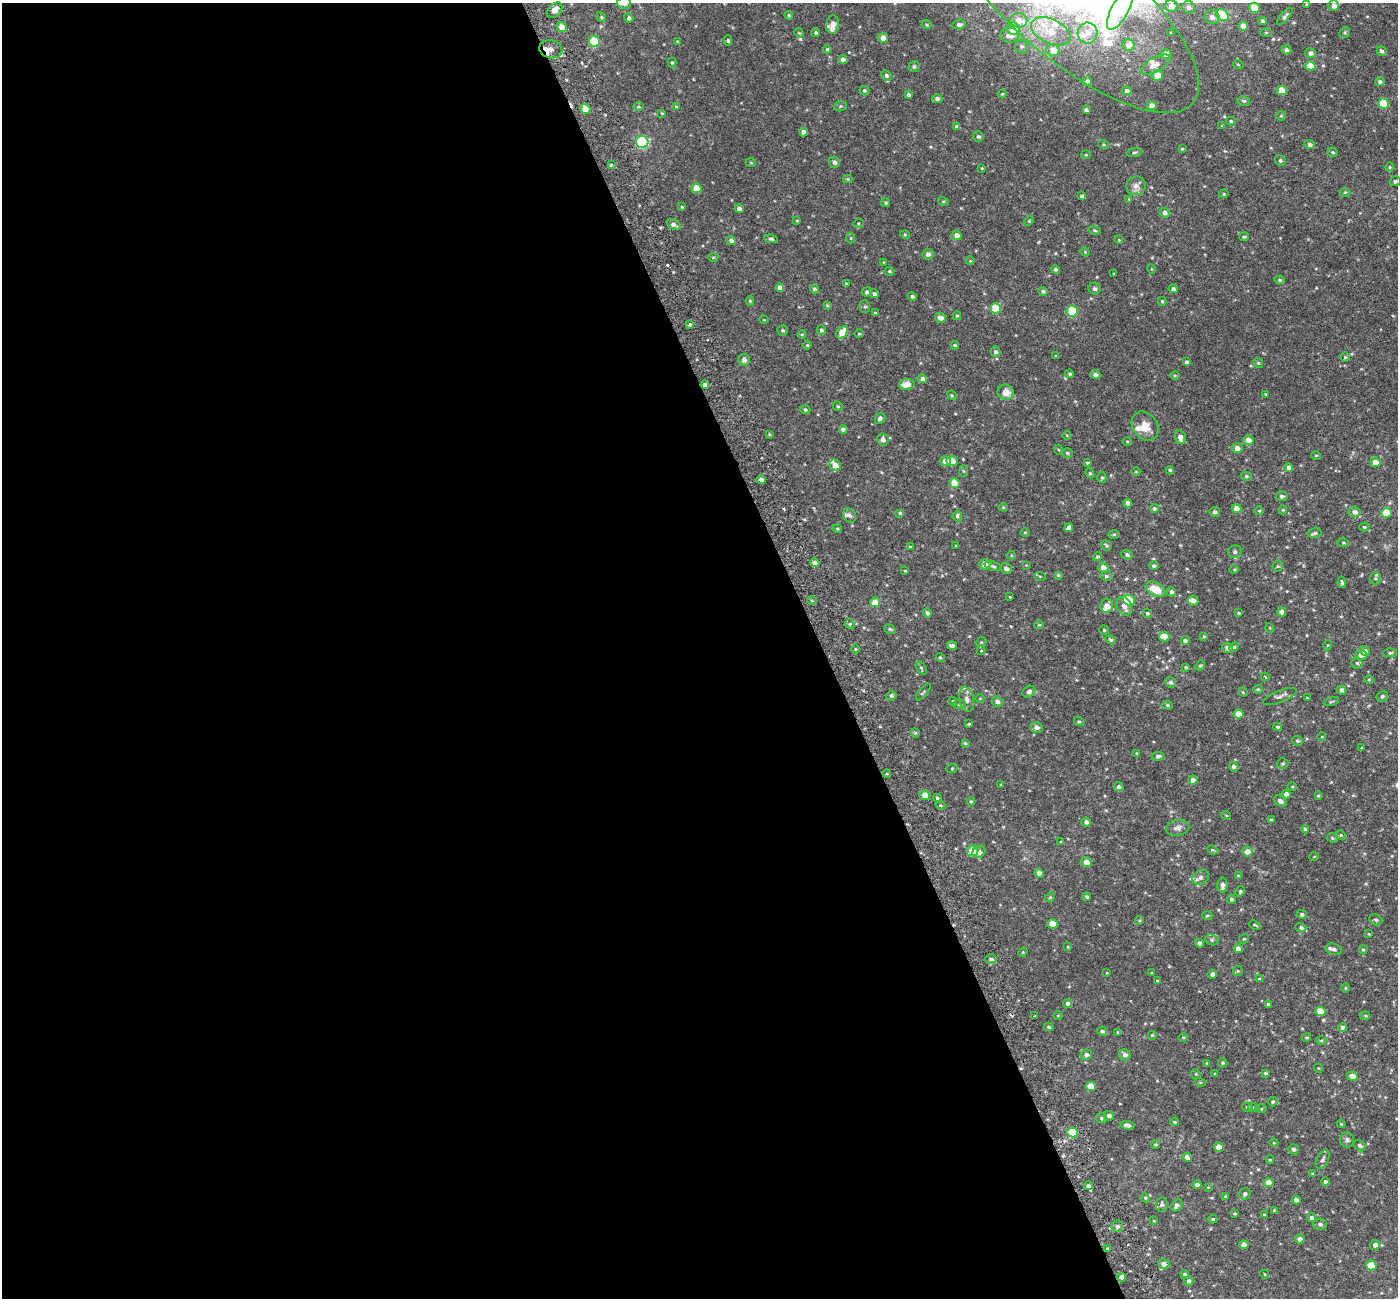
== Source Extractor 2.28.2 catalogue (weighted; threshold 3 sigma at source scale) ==
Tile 9 of 4 x 4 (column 1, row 3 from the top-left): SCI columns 63-1458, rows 1518-2813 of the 5706 x 5572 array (HDU 1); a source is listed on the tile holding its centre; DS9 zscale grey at full resolution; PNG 1400 x 1300 px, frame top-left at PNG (2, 3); each listed source drawn as its Kron ellipse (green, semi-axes under 4 px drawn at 4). Shown black and unused: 59% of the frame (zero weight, under 3 of 6 exposures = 5% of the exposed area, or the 3 px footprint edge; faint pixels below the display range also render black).
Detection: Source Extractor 2.28.2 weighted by HDU 2 'WHT'; one run over the whole footprint, this tile lists its part. Background 0.0028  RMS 0.0023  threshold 0.00929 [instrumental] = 3 sigma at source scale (4.09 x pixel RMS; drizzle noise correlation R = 1.36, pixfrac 0.8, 0.0396/0.0396 arcsec/px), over >= 5 px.
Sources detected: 458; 19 inside a brighter listed object's ellipse — not listed separately; the other 439 listed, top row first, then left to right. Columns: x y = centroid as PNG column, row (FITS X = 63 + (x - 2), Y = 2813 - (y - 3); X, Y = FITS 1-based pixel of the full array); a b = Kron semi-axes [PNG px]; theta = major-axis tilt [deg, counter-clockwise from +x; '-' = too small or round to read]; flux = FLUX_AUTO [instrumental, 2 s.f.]
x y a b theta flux
624 3 7 6 - 1.3
1306 4 3 3 - 0.2
1075 6 153 58 -39 82
1171 6 6 6 - 1.5
1334 6 5 5 - 1.1
1189 7 6 6 - 0.84
1254 8 5 5 - 3.8
1120 9 23 8 62 19
555 10 9 6 45 1.4
789 15 4 3 - 0.26
1222 15 7 5 -37 7.2
1285 16 11 4 48 0.55
601 17 5 4 - 0.28
1212 17 7 7 - 1.1
629 18 5 4 - 0.54
1019 20 8 7 - 2
1262 21 4 4 - 0.33
833 24 9 6 82 1.3
959 24 7 5 4 0.66
926 25 5 4 - 0.27
1243 26 5 4 - 1.6
562 27 5 5 - 1.8
1013 29 6 6 - 3.5
1051 31 21 12 -25 5.1
1171 32 4 2 - 0.17
1266 32 6 4 1 0.25
799 33 5 4 - 0.22
816 33 4 4 - 0.34
1088 33 10 10 - 1.9
1345 33 6 5 - 0.31
1010 35 9 7 1 1.7
883 38 5 5 - 1.5
677 41 3 3 - 0.19
728 41 5 4 - 0.3
594 42 6 5 - 9.5
1129 45 6 5 - 1.8
1021 46 7 6 - 0.47
551 49 11 9 -15 2
827 49 4 4 - 0.26
1053 50 6 6 - 2.2
1286 50 5 4 - 0.58
1382 51 5 4 - 0.54
1310 53 5 5 - 0.8
1166 54 5 5 - 1.1
843 59 4 4 - 0.65
672 63 5 4 - 0.25
1156 64 16 7 29 1.4
1238 64 5 3 - 0.2
1310 66 5 4 - 2.7
914 67 5 5 - 0.39
886 75 6 4 -49 0.41
1157 75 5 5 - 2.3
1087 81 4 4 - 0.51
1380 82 5 4 - 0.48
1282 90 5 4 - 2.9
864 91 5 4 - 0.32
1127 91 5 4 - 0.66
1002 94 4 4 - 0.22
909 95 4 3 - 0.47
937 99 5 4 - 0.57
1244 101 6 5 - 0.33
1383 104 5 5 - 5.6
676 106 3 3 - 0.21
840 106 6 5 - 0.31
1152 106 5 4 - 1.6
638 107 5 3 - 0.21
585 109 5 4 - 3.3
1086 110 4 3 - 0.39
662 113 3 3 - 0.17
1281 116 5 4 - 0.25
1231 121 4 4 - 0.28
1222 126 3 3 - 0.21
957 127 4 4 - 0.9
803 132 4 4 - 0.92
978 137 5 5 - 0.38
642 142 6 6 - 25
1103 144 5 4 - 0.23
1310 145 5 4 - 0.57
1182 149 4 3 - 0.2
1134 152 8 4 9 0.34
1333 152 5 4 - 0.29
1086 155 5 4 - 0.23
1280 161 5 5 - 0.38
834 162 6 5 - 0.6
751 163 5 3 - 0.17
611 165 3 3 - 0.24
1390 167 4 4 - 0.23
982 168 3 3 - 0.16
848 179 5 4 - 0.24
1395 181 5 5 - 0.39
1136 186 10 9 - 1.1
696 188 5 4 - 2.9
1345 192 5 3 - 0.23
1224 194 5 4 - 0.25
1082 196 4 3 - 0.35
1129 199 4 3 - 0.19
943 201 5 3 - 0.21
886 203 4 4 - 0.29
682 207 3 3 - 0.18
739 209 4 4 - 0.6
1165 213 5 5 - 0.88
797 221 3 3 - 0.17
1029 221 5 4 - 0.22
673 224 7 5 -25 0.77
858 224 5 3 - 0.22
1095 230 6 4 -20 0.25
905 235 5 3 - 0.19
957 235 5 4 - 1.2
1244 237 5 4 - 0.38
851 238 5 3 - 0.19
771 239 7 4 -8 0.39
731 240 5 4 - 0.69
1119 240 4 3 - 0.18
1085 252 4 4 - 0.17
928 254 5 5 - 0.7
713 257 5 3 - 0.2
970 261 4 3 - 0.15
883 262 4 3 - 0.14
1055 269 4 4 - 0.46
1151 269 5 3 - 0.14
889 271 5 4 - 0.27
1114 273 3 2 - 0.14
1280 280 5 4 - 0.29
846 283 4 3 - 0.2
780 288 4 4 - 0.9
814 289 4 4 - 0.4
1095 289 6 6 - 0.55
1173 289 4 4 - 0.59
1043 291 5 4 - 0.42
867 292 5 4 - 0.51
874 294 4 4 - 0.59
912 296 4 4 - 0.4
750 301 5 4 - 0.26
1162 301 4 4 - 0.25
827 305 3 3 - 0.23
865 307 6 5 - 0.39
996 308 5 5 - 5.9
1072 311 5 5 - 9.1
875 313 4 3 - 0.28
957 316 4 3 - 0.29
940 318 5 5 - 1.2
764 320 5 3 - 0.14
689 325 3 3 - 0.6
783 330 5 5 - 0.31
821 330 5 4 - 0.38
842 332 7 5 45 2.7
802 334 4 4 - 0.21
859 334 5 3 - 0.18
807 345 4 4 - 0.22
955 345 4 3 - 0.3
995 352 5 5 - 0.54
1056 356 3 3 - 0.18
1345 357 5 5 - 0.3
744 360 6 5 - 0.85
1187 362 4 3 - 0.36
1258 363 5 4 - 0.27
1070 374 4 3 - 0.32
1095 375 5 4 - 0.61
1175 376 5 3 - 0.2
922 379 5 4 - 0.79
907 384 8 5 6 2
705 385 4 3 - 0.68
1005 392 8 7 - 2
1266 394 3 3 - 0.16
952 395 5 4 - 0.22
838 406 5 4 - 0.25
805 410 5 4 - 0.29
880 418 6 4 45 0.47
1145 426 15 12 -56 2.9
843 429 4 4 - 0.7
769 434 3 3 - 0.2
1067 435 4 3 - 0.16
1180 437 7 5 -75 1.2
883 440 6 5 - 0.86
1248 440 5 4 - 1.4
1127 441 5 3 - 0.19
1237 448 5 5 - 1.2
1059 450 5 3 - 0.17
1067 453 5 4 - 0.35
1316 455 5 3 - 0.19
945 461 5 5 - 1.2
952 461 5 5 - 2.7
1375 462 5 4 - 1.5
1087 463 4 3 - 0.23
835 465 6 5 - 2
1289 467 4 4 - 0.73
1170 470 4 4 - 0.27
963 471 6 4 -87 0.26
1136 472 4 3 - 0.15
1090 473 5 4 - 0.26
1246 476 5 4 - 0.33
1102 478 5 4 - 0.32
761 480 5 4 - 0.56
954 483 5 4 - 3.1
1282 496 6 5 - 0.48
1128 503 4 4 - 1
1003 507 4 4 - 0.2
1154 509 4 4 - 0.43
1237 509 5 4 - 1.6
1283 510 4 4 - 0.21
1259 511 4 3 - 0.18
1215 512 5 5 - 0.53
1355 512 6 5 - 1
900 513 4 4 - 0.26
1386 513 5 5 - 4.6
849 515 8 6 -51 0.56
957 516 6 4 -81 0.44
1364 527 5 4 - 0.34
1069 528 4 4 - 0.82
837 529 5 3 - 0.22
1025 532 5 3 - 0.17
1315 533 7 4 10 0.45
1114 534 6 4 0 0.23
1343 543 6 4 0 0.29
1106 545 5 4 - 0.31
955 546 3 3 - 0.26
910 547 3 3 - 0.21
1235 552 7 6 - 0.6
1011 555 4 4 - 0.21
1127 555 6 5 - 0.45
1097 557 5 4 - 0.38
815 563 5 4 - 1
985 564 5 5 - 1.6
1026 565 3 3 - 0.13
993 566 9 4 -18 0.4
1154 566 5 4 - 0.43
1278 566 5 5 - 0.27
1006 568 6 5 - 0.94
1103 568 5 5 - 1.5
1234 570 5 3 - 0.2
905 571 3 3 - 0.17
1058 575 4 4 - 0.26
1040 576 5 3 - 0.18
1106 576 6 4 -13 0.33
1375 578 6 5 - 0.34
1342 582 6 3 -78 0.33
1156 589 11 6 -29 4.2
1171 592 5 4 - 0.55
1010 597 4 3 - 0.15
812 600 5 3 - 0.23
1129 600 6 5 - 7.2
1193 600 5 5 - 1
875 602 5 5 - 3.2
1107 606 6 6 - 1.9
1124 606 10 7 -64 1.4
1282 612 4 4 - 1.4
927 613 5 4 - 0.46
1147 613 5 4 - 0.32
1238 613 3 2 - 0.2
850 624 5 4 - 0.26
1039 625 5 4 - 0.25
1270 628 5 3 - 0.16
890 629 6 4 -21 0.3
1104 630 5 4 - 0.23
1204 636 4 3 - 0.18
1164 637 5 4 - 3
1111 640 5 4 - 0.31
1185 641 4 4 - 0.51
981 642 5 4 - 0.24
1328 645 5 3 - 0.16
952 646 5 4 - 0.67
1234 647 5 4 - 0.28
1227 648 5 5 - 1.1
855 649 5 3 - 0.24
981 651 4 4 - 0.28
1365 651 5 4 - 0.74
1390 653 6 4 0 0.35
1361 655 5 5 - 1.4
940 657 5 4 - 0.28
1357 663 5 5 - 0.35
1200 665 5 4 - 0.29
1186 667 3 3 - 0.25
921 668 7 4 -56 0.3
1265 677 4 3 - 0.25
1369 680 5 3 - 0.18
1171 682 5 5 - 0.45
1258 689 5 4 - 0.21
1342 690 4 4 - 0.82
923 692 10 3 50 0.29
1029 692 7 5 33 0.52
1243 692 5 4 - 0.19
891 696 5 4 - 0.41
1280 696 18 6 20 0.84
1382 696 6 5 - 0.41
1307 698 3 2 - 0.16
967 699 12 7 -78 1.1
980 699 5 3 - 0.17
953 701 4 3 - 0.22
1331 701 7 3 14 0.22
997 702 6 5 - 0.8
959 704 6 4 5 0.34
1167 705 5 4 - 0.3
1239 714 5 4 - 2.9
1079 721 5 4 - 0.3
969 724 3 3 - 0.24
1037 727 6 5 - 0.94
1278 727 4 3 - 0.31
915 733 5 4 - 0.25
1322 737 4 2 - 0.14
1297 741 5 5 - 0.38
965 743 4 3 - 0.25
1362 748 3 2 - 0.16
1137 753 4 3 - 0.19
1158 756 6 4 6 0.5
1283 764 6 5 - 0.36
1234 767 5 4 - 0.58
952 768 6 3 19 0.24
887 774 4 3 - 0.18
1193 780 4 4 - 0.96
1001 784 4 2 - 0.18
1119 787 5 4 - 0.58
1292 787 5 3 - 0.18
1286 794 4 4 - 1
925 795 5 4 - 1.9
1318 796 3 2 - 0.2
937 798 4 3 - 0.31
971 801 4 4 - 0.28
1280 801 7 5 -36 0.75
940 805 5 4 - 0.23
1226 815 5 3 - 0.17
1271 820 4 3 - 0.26
1086 822 4 4 - 0.61
1177 828 12 7 9 0.98
1305 829 4 4 - 0.28
1341 835 5 4 - 0.22
1332 838 6 4 -23 0.28
1061 842 4 3 - 0.25
1212 850 6 3 -26 0.24
972 851 6 5 - 3.1
979 852 7 5 36 1.3
1247 852 5 5 - 1.6
1314 857 5 3 - 0.15
1086 862 5 5 - 1.3
1039 873 4 4 - 1.4
1238 876 4 3 - 0.21
1201 877 9 6 30 0.8
1222 885 7 5 -90 0.95
1240 891 5 4 - 0.3
1050 897 5 4 - 0.23
1087 897 4 3 - 0.35
1231 899 4 4 - 0.45
1302 914 5 4 - 0.44
1207 916 5 3 - 0.2
1139 920 4 4 - 0.21
1376 920 6 5 - 0.43
1052 924 5 4 - 3.3
1255 925 6 3 -25 0.24
1301 928 5 4 - 0.45
1369 934 3 3 - 0.21
1244 939 5 4 - 0.24
1212 940 7 5 -16 0.43
1200 943 4 4 - 0.79
1068 947 4 3 - 0.17
1238 949 4 4 - 1.7
1334 949 8 5 -17 0.74
1363 950 5 4 - 0.25
1023 952 5 4 - 0.19
991 959 6 4 -1 0.58
1238 971 5 5 - 0.25
1107 973 4 2 - 0.13
1152 973 4 2 - 0.13
1212 974 5 4 - 0.53
1259 979 4 4 - 0.2
1157 981 3 3 - 0.22
1346 988 4 3 - 0.18
1068 1003 4 4 - 0.68
1268 1004 4 4 - 0.33
1320 1011 5 4 - 3.9
1058 1015 4 3 - 0.14
1035 1016 3 2 - 0.29
1365 1016 5 4 - 0.23
1049 1027 5 3 - 0.27
1343 1027 4 4 - 0.66
1102 1031 5 4 - 0.4
1118 1032 4 3 - 0.2
1152 1035 5 5 - 0.28
1183 1037 4 3 - 0.17
1306 1037 4 3 - 0.26
1321 1040 5 3 - 0.18
1086 1055 6 5 - 0.68
1125 1055 6 5 - 0.89
1207 1063 4 4 - 0.19
1223 1063 5 5 - 0.29
1318 1068 4 3 - 0.15
1266 1073 4 4 - 0.39
1196 1074 5 4 - 0.24
1215 1074 4 3 - 0.19
1352 1076 5 4 - 1.5
1200 1082 5 3 - 0.22
1091 1086 5 4 - 3.3
1273 1102 5 4 - 0.31
1247 1107 5 3 - 0.19
1254 1108 5 3 - 0.22
1261 1108 5 4 - 0.23
1109 1116 5 4 - 0.69
1101 1118 6 5 - 0.36
1175 1122 4 3 - 0.22
1341 1124 4 3 - 0.2
1128 1125 7 4 -8 0.68
1073 1132 5 5 - 6.4
1347 1140 8 7 - 0.57
1274 1143 4 3 - 0.15
1156 1145 4 4 - 0.23
1360 1146 6 5 - 0.52
1219 1147 5 4 - 2.1
1294 1149 5 5 - 0.46
1187 1157 5 4 - 1.1
1323 1159 10 6 63 0.6
1270 1160 4 3 - 0.19
1312 1174 4 4 - 0.19
1325 1182 4 4 - 0.43
1269 1183 5 4 - 1.9
1197 1185 4 4 - 0.91
1088 1186 5 4 - 0.48
1208 1187 4 2 - 0.14
1245 1194 6 5 - 0.5
1225 1196 4 3 - 0.26
1145 1198 4 4 - 0.23
1296 1200 4 4 - 0.93
1162 1204 7 6 - 0.54
1177 1205 7 5 50 0.66
1274 1210 3 3 - 0.19
1234 1214 4 3 - 0.24
1264 1215 3 3 - 0.27
1312 1218 4 4 - 0.56
1213 1219 4 3 - 0.22
1154 1221 4 3 - 0.19
1320 1224 6 6 - 0.58
1117 1226 6 5 - 0.55
1300 1239 5 4 - 0.79
1244 1245 5 4 - 0.95
1375 1245 5 5 - 0.77
1108 1248 4 3 - 0.23
1164 1264 6 5 - 0.91
1371 1265 5 5 - 4.2
1185 1274 4 3 - 0.23
1264 1274 4 3 - 0.15
1122 1277 4 4 - 1.3
1189 1281 5 5 - 0.48
Overlapping masked pixels (flux is a lower limit): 1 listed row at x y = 585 109
Isophote crosses this tile's border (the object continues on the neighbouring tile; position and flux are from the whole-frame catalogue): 2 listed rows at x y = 624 3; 1075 6
Unlisted compact peaks at least as high as the median listed source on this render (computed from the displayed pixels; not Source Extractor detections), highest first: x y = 667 265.